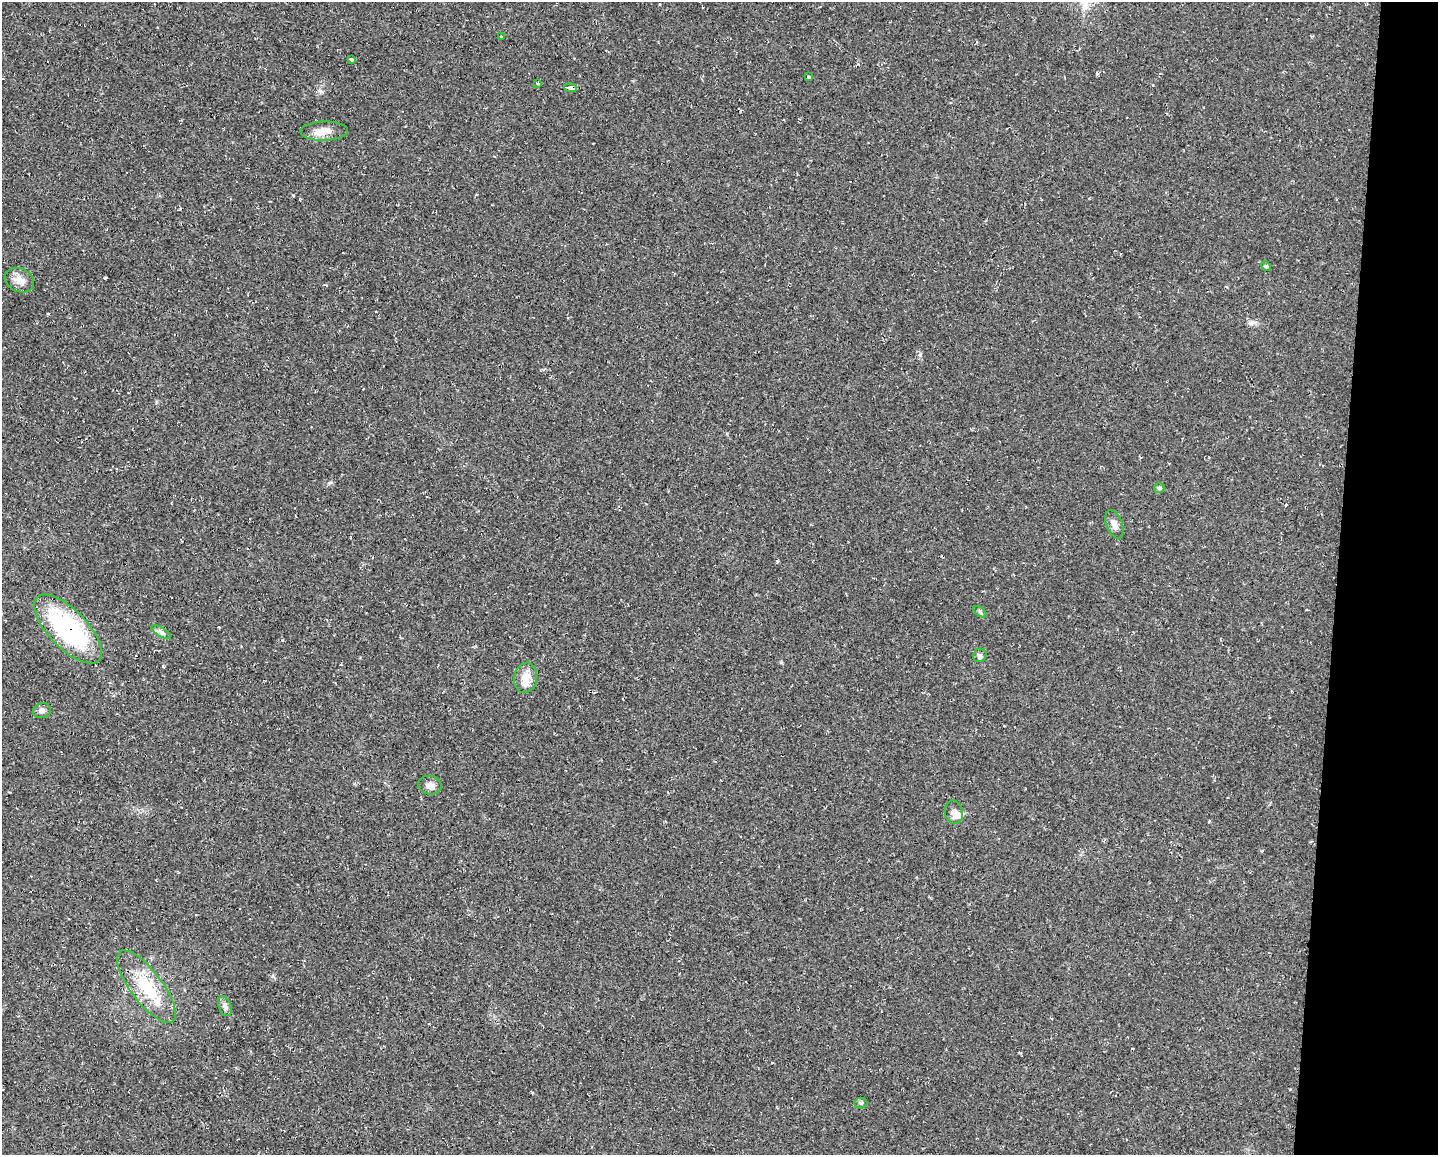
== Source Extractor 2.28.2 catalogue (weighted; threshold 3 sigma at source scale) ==
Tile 6 of 3 x 4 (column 3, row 2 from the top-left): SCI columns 3090-4525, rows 2305-3457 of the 4631 x 4609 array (HDU 1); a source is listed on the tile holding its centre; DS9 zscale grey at full resolution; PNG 1440 x 1157 px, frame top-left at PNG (2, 2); each listed source drawn as its Kron ellipse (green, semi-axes under 4 px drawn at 4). Shown black and unused: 7% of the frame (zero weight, under 2 of 3 exposures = <1% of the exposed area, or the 3 px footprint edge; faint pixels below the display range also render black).
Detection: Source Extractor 2.28.2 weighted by HDU 2 'WHT'; one run over the whole footprint, this tile lists its part. Background 0.0251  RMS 0.0063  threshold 0.0285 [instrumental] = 3 sigma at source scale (4.5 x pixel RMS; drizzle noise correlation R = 1.50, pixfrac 1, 0.05/0.05 arcsec/px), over >= 5 px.
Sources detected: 25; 1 inside a brighter object's white glare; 1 cosmic-ray / hot-pixel residue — neither listed nor drawn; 2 inside a brighter listed object's ellipse — not listed separately; the other 21 listed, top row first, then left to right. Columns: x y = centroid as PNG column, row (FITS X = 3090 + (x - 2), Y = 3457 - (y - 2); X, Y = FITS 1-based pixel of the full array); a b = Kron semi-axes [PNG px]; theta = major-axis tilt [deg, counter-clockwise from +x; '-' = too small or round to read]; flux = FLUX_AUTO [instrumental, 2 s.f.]
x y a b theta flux
501 37 3 3 - 1.1
351 59 4 3 - 2.9
809 77 3 3 - 6
538 83 3 3 - 1.1
571 88 6 3 -7 7.6
324 131 24 9 2 7.3
1266 266 5 4 - 0.84
19 280 15 11 -25 5.4
1159 488 5 5 - 1
1114 524 14 8 -68 3.7
980 612 7 4 -37 1.1
68 629 44 19 -46 74
161 632 11 4 -32 2
980 655 7 6 - 1.6
526 678 15 11 81 7.7
42 711 9 7 15 2.1
430 785 12 9 -15 3.4
954 812 12 9 -80 4.3
146 987 44 16 -53 27
225 1006 10 6 -67 2.2
861 1103 6 5 - 1.2
Overlapping masked pixels (flux is a lower limit): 1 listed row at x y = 68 629
Unlisted compact peaks at least as high as the median listed source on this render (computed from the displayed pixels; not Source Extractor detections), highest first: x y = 105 278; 1252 322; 920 354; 293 195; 282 640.